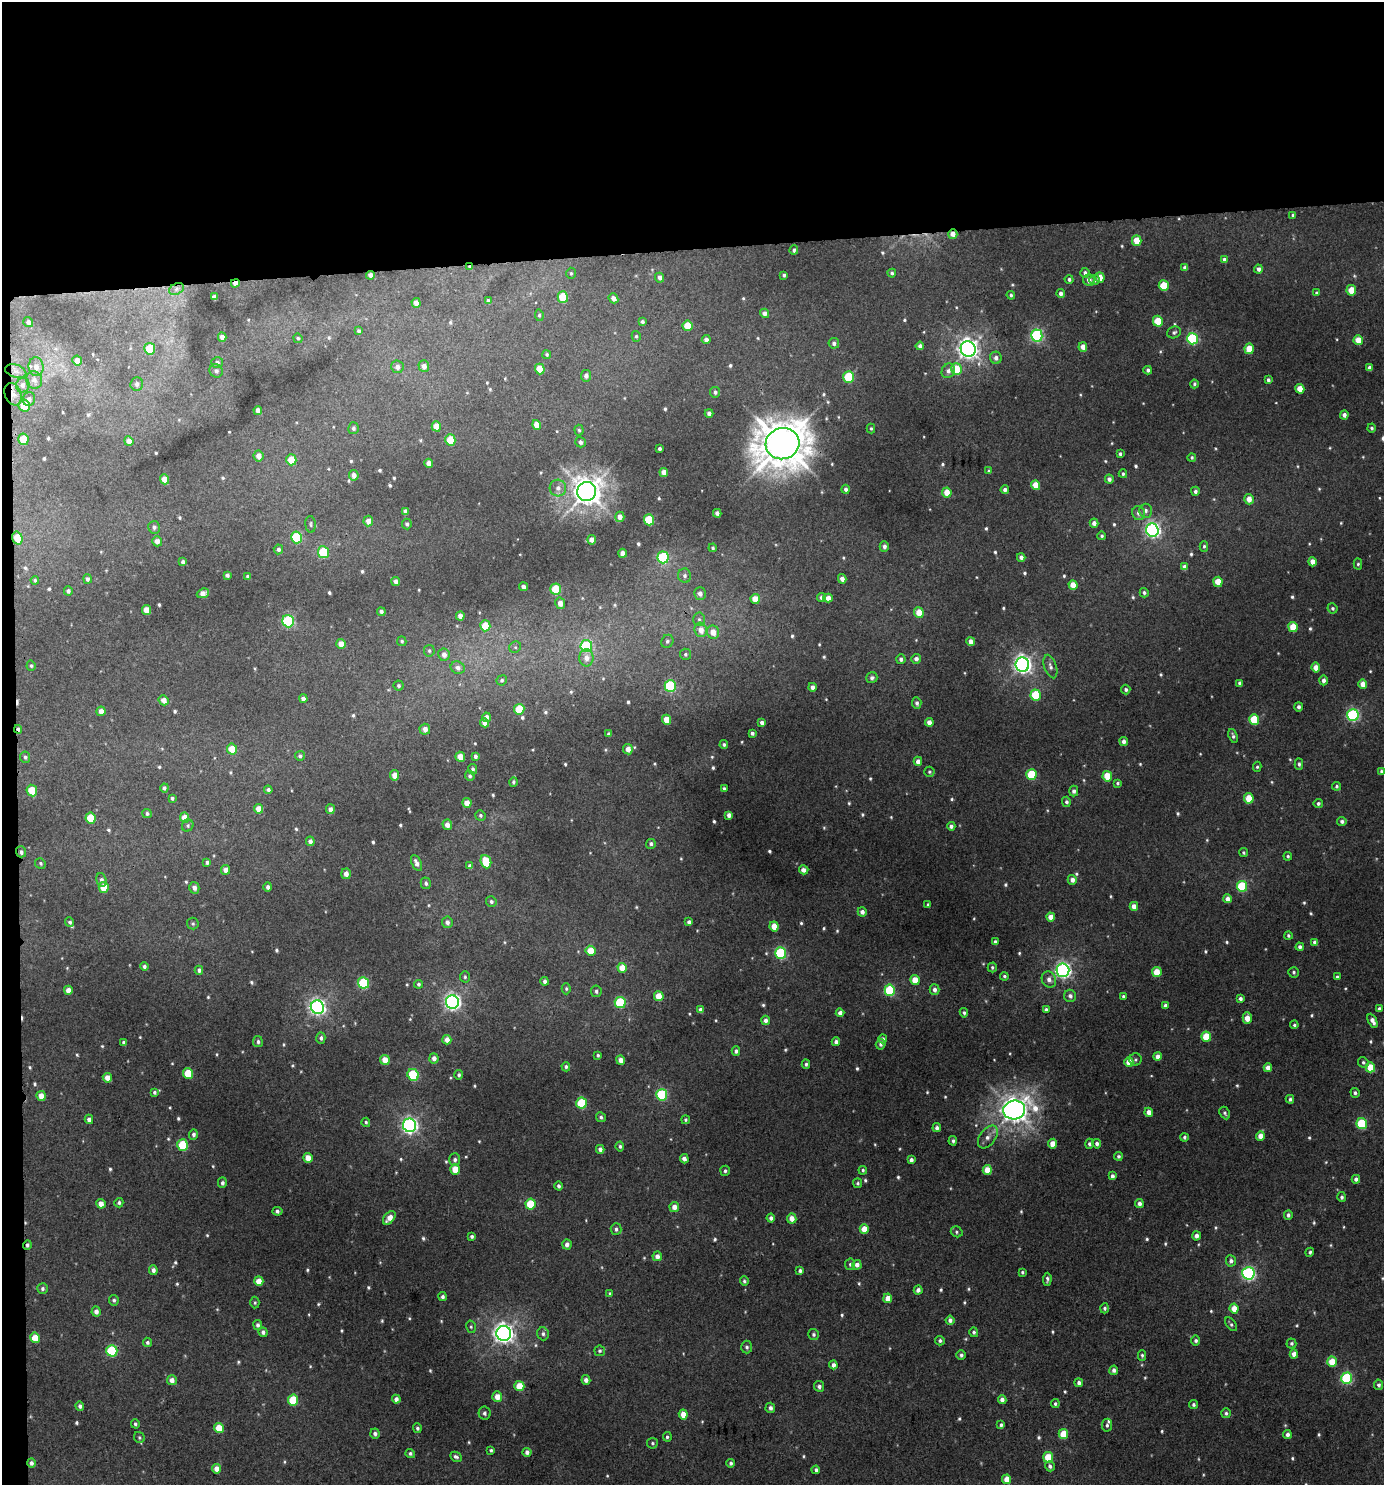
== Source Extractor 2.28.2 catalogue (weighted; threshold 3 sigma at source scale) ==
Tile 1 of 3 x 3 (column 1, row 1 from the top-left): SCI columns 7-1388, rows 2971-4453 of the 4199 x 4457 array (HDU 1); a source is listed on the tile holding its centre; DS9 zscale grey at full resolution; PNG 1386 x 1487 px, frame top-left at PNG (2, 2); each listed source drawn as its Kron ellipse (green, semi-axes under 4 px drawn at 4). Shown black and unused: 18% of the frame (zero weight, under 3 of 4 exposures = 1% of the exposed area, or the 3 px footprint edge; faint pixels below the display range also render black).
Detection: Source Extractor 2.28.2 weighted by HDU 2 'WHT'; one run over the whole footprint, this tile lists its part. Background 0.00977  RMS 0.0064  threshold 0.0286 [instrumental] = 3 sigma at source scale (4.5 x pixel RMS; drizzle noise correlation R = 1.50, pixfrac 1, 0.0396/0.0396 arcsec/px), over >= 5 px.
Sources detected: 746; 5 too faint to see at this stretch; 3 cosmic-ray / hot-pixel residue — neither listed nor drawn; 1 inside a brighter listed object's ellipse — not listed separately; of the other 737, all 500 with FLUX_AUTO >= 1.15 (the completeness limit of this list) listed and drawn (237 fainter detections not listed), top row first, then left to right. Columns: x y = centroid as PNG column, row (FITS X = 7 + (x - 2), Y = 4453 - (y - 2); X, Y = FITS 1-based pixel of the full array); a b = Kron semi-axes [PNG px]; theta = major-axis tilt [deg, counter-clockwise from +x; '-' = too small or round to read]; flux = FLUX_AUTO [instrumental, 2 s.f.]
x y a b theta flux
1293 215 4 4 - 1.2
953 234 4 4 - 5.1
1137 241 5 4 - 12
794 250 5 4 - 1.6
1224 260 4 4 - 2.4
470 267 4 3 - 1.5
1185 268 4 4 - 2.8
1258 269 4 4 - 2.9
571 273 5 4 - 1.2
892 273 4 4 - 1.5
1085 273 5 4 - 2.5
370 275 4 4 - 3.5
784 275 4 3 - 1.3
1100 277 5 4 - 7.8
660 278 5 4 - 2.9
1069 279 4 4 - 1.6
1089 280 6 5 - 3.9
1094 280 5 5 - 2.6
235 283 4 4 - 4.7
1164 286 5 5 - 20
176 289 8 5 28 1.8
1351 290 5 5 - 14
1061 293 4 4 - 2.6
1316 293 4 3 - 1.4
1011 295 4 3 - 1.3
214 297 4 4 - 3
563 297 6 5 - 31
613 298 5 4 - 3.3
488 301 4 3 - 1.8
416 303 5 4 - 4.7
764 313 5 4 - 3.2
539 315 6 4 -83 1.2
1158 321 5 5 - 18
28 322 5 5 - 2.2
642 322 4 3 - 1.6
688 326 5 5 - 15
359 331 4 3 - 1.5
1174 332 7 5 20 1.7
636 336 5 4 - 1.2
1037 336 6 5 - 110
222 337 4 4 - 3.3
298 338 4 4 - 1.2
1192 339 6 5 - 72
706 340 4 4 - 2.8
1358 340 5 4 - 11
834 343 5 5 - 2.2
920 346 4 4 - 2.3
1083 347 5 4 - 6.5
150 349 6 5 - 22
968 349 8 7 - 410
1249 349 5 4 - 14
547 355 4 4 - 1.2
996 358 6 6 - 2.9
77 361 5 4 - 5.3
217 362 6 5 - 1.9
424 366 5 5 - 4
36 367 9 7 -83 5.4
397 367 6 6 - 3
1369 368 4 3 - 2
540 369 5 5 - 12
956 369 6 5 - 21
1148 370 4 4 - 1.8
16 371 11 6 -17 3.4
216 371 7 6 - 2.3
948 371 7 6 - 3.1
586 376 6 5 - 2.9
849 377 6 5 - 34
34 380 9 8 - 3.5
1268 380 4 3 - 1.7
137 384 7 6 - 2.4
1194 384 4 4 - 1.3
23 385 7 6 - 3
1300 389 5 4 - 10
715 392 5 5 - 1.7
13 394 11 8 -69 5.6
29 399 7 6 - 2.6
24 405 6 5 - 13
258 410 4 4 - 3.9
709 413 4 4 - 2.8
1344 415 4 4 - 3.4
537 425 5 4 - 7.3
436 426 5 4 - 8.2
353 428 6 5 - 1.6
871 428 5 4 - 1.2
1372 428 4 4 - 1.4
579 430 5 4 - 1.1
23 439 6 5 - 16
450 440 6 5 - 19
129 441 5 4 - 5.3
580 442 5 5 - 2.1
782 444 17 15 15 2300
660 449 3 3 - 1.4
1120 454 3 3 - 1.4
259 456 5 5 - 4.3
1192 457 4 4 - 1.2
291 460 5 5 - 13
429 463 4 4 - 4.1
989 471 4 3 - 1.2
664 472 4 4 - 5.8
1123 474 4 3 - 1.3
354 475 5 4 - 3.9
164 479 5 4 - 7.3
1109 479 4 4 - 2.6
1036 485 5 4 - 11
558 488 8 8 - 3.8
846 489 4 4 - 2.3
1005 490 4 4 - 2.7
1195 491 4 4 - 2.2
586 492 9 9 - 910
947 492 5 4 - 10
1249 499 5 5 - 6.5
405 511 4 4 - 2.3
1145 511 7 6 - 2.6
717 513 4 4 - 2.9
1139 513 7 6 - 3.3
620 517 5 4 - 5.2
649 520 5 5 - 30
368 521 5 5 - 5.2
1094 523 4 4 - 3.6
311 524 8 5 -85 1.4
407 524 5 5 - 1.8
154 527 6 6 - 1.9
1152 530 7 6 - 200
1102 536 4 4 - 1.3
297 537 6 5 - 49
17 538 6 5 - 11
592 540 4 4 - 5.5
157 541 5 5 - 4.3
884 546 5 4 - 2.8
1204 546 5 4 - 1.2
713 548 4 3 - 1.2
278 549 5 5 - 2.2
323 552 6 5 - 37
622 553 4 4 - 4.8
663 557 6 5 - 63
1021 557 4 4 - 3.1
183 562 4 4 - 2.2
1313 562 4 4 - 6.8
1358 564 5 4 - 1.2
1184 567 4 4 - 3.5
227 575 4 4 - 2
685 576 7 6 - 2.3
248 577 4 3 - 1.7
87 579 5 4 - 2
842 579 4 4 - 4.4
35 580 4 3 - 1.2
396 581 4 4 - 2.9
1218 582 5 4 - 11
1073 585 5 4 - 9.1
524 587 4 4 - 3.5
556 589 5 5 - 25
68 591 4 4 - 2.1
203 593 6 4 22 5.4
1144 593 5 4 - 1.5
700 594 6 6 - 3.4
821 597 4 4 - 2.9
828 598 4 4 - 5.3
755 599 5 4 - 10
560 603 6 5 - 5.4
1333 608 5 5 - 1.5
147 610 5 4 - 9.7
381 612 4 4 - 2
919 613 5 4 - 11
460 616 4 4 - 4
699 619 7 5 -87 1.6
288 621 6 5 - 93
485 626 5 5 - 14
1293 627 5 4 - 15
701 630 7 6 - 6.4
713 632 7 6 - 7.2
402 641 5 4 - 1.2
667 641 7 6 - 1.7
971 641 4 4 - 4
341 644 5 4 - 5.9
586 646 6 5 - 66
515 647 6 5 - 1.4
429 651 6 5 - 1.3
685 654 5 5 - 1.6
444 655 6 5 - 4
586 658 8 7 - 5.6
901 659 5 4 - 2.5
916 659 5 5 - 2.8
1022 665 7 7 - 310
31 666 5 4 - 1.2
1050 666 12 6 -72 2.8
458 668 7 6 - 3
1316 668 5 4 - 7
872 678 5 5 - 2.1
502 680 5 5 - 1.4
1323 680 5 4 - 2.8
1240 683 4 3 - 1.9
1363 684 4 4 - 7
398 686 5 5 - 1.4
670 686 6 5 - 60
812 687 4 4 - 3.1
1126 690 5 4 - 1.8
1036 695 5 5 - 33
303 698 4 4 - 2.7
164 700 5 4 - 5.2
917 703 6 4 -85 2
1299 707 4 4 - 1.9
519 709 5 5 - 22
101 711 4 4 - 4.2
1353 715 6 5 - 110
486 717 5 4 - 3.2
667 720 5 4 - 11
1254 720 5 5 - 29
929 722 4 4 - 4.4
485 723 4 4 - 5.2
762 723 4 4 - 2.8
18 729 4 3 - 2
425 729 5 5 - 4.3
752 733 4 3 - 1.9
609 734 4 4 - 2.2
1233 736 7 4 -71 1.7
1124 741 4 4 - 2.9
724 745 4 4 - 1.4
232 749 5 5 - 14
628 749 5 4 - 5.8
300 756 5 5 - 1.6
475 756 4 4 - 2.1
25 757 5 5 - 1.5
460 757 5 4 - 8.3
918 761 4 4 - 3.4
1299 764 5 4 - 1.4
1257 767 5 4 - 1.2
473 769 5 4 - 1.7
1381 771 4 4 - 1.3
929 772 5 5 - 1.1
395 775 5 4 - 7.7
1031 775 5 5 - 31
470 776 5 5 - 1.6
1107 776 5 5 - 15
513 782 5 4 - 1.3
1118 783 4 4 - 1.2
1336 786 4 4 - 1.3
164 788 4 4 - 1.7
724 789 4 3 - 1.6
32 790 6 5 - 17
268 790 4 4 - 1.9
1074 791 5 4 - 2.5
172 798 3 3 - 1.4
1249 798 5 4 - 16
1066 802 5 4 - 1.8
467 803 5 4 - 7.6
1318 803 4 4 - 1.8
258 809 5 4 - 6.3
330 809 5 4 - 3.5
147 814 5 4 - 1.6
480 815 5 5 - 1.4
729 815 4 4 - 3.1
91 818 5 5 - 17
184 818 5 4 - 7
1342 821 4 4 - 2.2
188 825 6 5 - 1.4
447 825 5 4 - 4
951 826 4 4 - 2.6
310 841 5 4 - 2.8
651 844 5 5 - 1.9
21 852 5 5 - 2.1
1243 852 4 4 - 1.2
1288 856 4 4 - 1.2
207 862 4 4 - 1.7
486 862 7 5 -70 24
40 863 5 5 - 1.2
416 863 9 4 -65 3.6
470 866 4 4 - 2.8
225 870 5 4 - 4.3
804 870 5 4 - 3.8
346 874 5 5 - 4
101 880 7 5 -73 2
1072 880 5 4 - 4
426 883 6 5 - 2
1242 886 5 5 - 41
104 887 5 5 - 14
268 887 4 4 - 2.3
194 888 6 5 - 3.1
1227 899 4 4 - 4
491 902 5 5 - 1.8
928 905 3 3 - 1.2
1134 906 4 4 - 6.3
862 912 5 4 - 3.6
1051 917 4 4 - 7.6
70 922 5 4 - 1.6
447 922 6 5 - 3
689 922 4 4 - 2.5
193 924 6 6 - 1.3
774 926 5 4 - 9.1
1288 935 4 4 - 1.3
995 942 4 3 - 1.6
1315 942 4 4 - 2.9
1300 947 4 4 - 2.5
590 951 5 5 - 13
781 953 6 5 - 75
144 967 4 4 - 2
992 967 5 4 - 1.2
622 968 5 4 - 10
199 970 4 4 - 1.9
1063 970 7 6 - 210
1157 972 5 5 - 13
1294 972 5 5 - 1.2
1004 976 4 4 - 1.3
465 977 5 5 - 1.2
1337 977 4 3 - 1.1
1049 979 8 7 - 4
915 980 5 4 - 12
545 981 4 4 - 2.2
363 983 6 5 - 51
418 984 4 4 - 1.4
566 989 5 4 - 1.2
68 990 4 4 - 5
890 990 5 5 - 61
934 990 5 5 - 3.2
596 991 6 5 - 1.9
659 996 5 4 - 12
1070 996 6 6 - 2.7
1123 996 4 3 - 1.4
1240 999 4 4 - 2.5
452 1002 7 6 - 240
620 1002 5 5 - 46
1165 1005 4 4 - 2.4
317 1007 7 6 - 240
1379 1009 4 3 - 2
701 1010 4 4 - 3.3
1046 1010 4 4 - 1.9
840 1013 4 4 - 3.7
964 1013 5 4 - 1.3
1247 1018 5 4 - 8.2
765 1020 5 4 - 3.2
1372 1021 7 4 -63 4.2
1294 1025 4 3 - 1.3
1206 1037 5 5 - 20
321 1038 6 4 -86 1.7
883 1039 4 4 - 1.7
447 1040 4 4 - 5
124 1042 4 4 - 2.1
258 1042 5 5 - 1.9
836 1042 4 4 - 3.2
881 1044 5 5 - 1.9
736 1051 5 4 - 2.2
598 1055 4 4 - 1.3
1157 1056 4 4 - 4.4
434 1058 5 4 - 4
1135 1059 6 6 - 1.3
385 1060 5 4 - 9.7
621 1060 4 4 - 5.4
1129 1062 5 4 - 8.3
1363 1062 6 5 - 1.6
806 1064 4 4 - 1.5
566 1067 5 4 - 1.7
1370 1067 5 4 - 18
1268 1068 4 4 - 5.4
188 1073 5 5 - 22
413 1075 6 5 - 50
459 1075 5 4 - 1.6
107 1078 5 4 - 6.1
154 1092 4 4 - 1.5
1355 1093 5 4 - 1.6
662 1095 5 5 - 62
41 1096 5 4 - 7
1290 1099 4 4 - 1.7
582 1103 5 5 - 38
1014 1110 11 9 5 720
1149 1112 4 4 - 5.4
1225 1113 6 5 - 1.4
601 1117 5 4 - 1.7
89 1119 4 4 - 3.3
685 1120 4 4 - 1.2
366 1122 4 4 - 1.2
1362 1124 5 5 - 39
409 1125 7 6 - 220
937 1128 4 3 - 2.4
193 1134 5 4 - 2
1260 1136 5 4 - 6.6
988 1137 13 8 53 4.7
1184 1137 4 3 - 1.7
953 1141 5 4 - 1.6
1053 1144 5 4 - 7.5
1089 1144 5 4 - 1.7
1097 1144 5 4 - 2.5
183 1145 6 5 - 40
620 1146 5 4 - 1.5
600 1149 4 4 - 3.4
1118 1156 4 4 - 1.4
308 1158 5 4 - 8.2
684 1159 5 4 - 2.8
455 1160 6 5 - 2.2
911 1160 4 4 - 2.8
455 1170 5 4 - 14
863 1170 4 3 - 1.2
987 1170 5 4 - 13
725 1171 5 4 - 1.6
1112 1176 4 4 - 2.5
1356 1179 4 4 - 2.6
222 1183 5 4 - 2
858 1183 5 4 - 1.2
559 1186 4 4 - 1.9
1342 1197 5 4 - 1.6
119 1203 5 4 - 1.4
101 1204 5 4 - 5.9
531 1204 5 5 - 27
1139 1204 4 4 - 3.3
674 1207 5 4 - 5.5
277 1211 5 4 - 2.2
1288 1215 5 4 - 1.9
389 1218 8 5 50 6.2
771 1218 4 4 - 2.4
792 1218 5 4 - 7.2
616 1229 6 5 - 1.8
864 1229 4 4 - 11
957 1232 6 5 - 1.3
472 1236 3 3 - 1.6
1196 1236 4 4 - 3.9
567 1244 5 4 - 3.5
27 1245 5 4 - 2
1310 1252 4 4 - 1.3
657 1256 5 4 - 4
1231 1261 5 5 - 2.6
850 1264 6 5 - 1.4
857 1265 4 4 - 4
153 1270 5 4 - 2.7
800 1271 4 4 - 1.9
1022 1272 4 3 - 1.2
1248 1273 6 6 - 130
1047 1279 6 3 87 1.6
259 1281 5 4 - 8.8
744 1281 5 4 - 1.4
42 1289 5 5 - 1.9
918 1290 4 4 - 3
610 1294 4 4 - 1.3
443 1297 4 4 - 1.9
888 1298 5 4 - 8.1
114 1300 5 5 - 1.5
255 1303 6 4 88 1.2
1105 1308 5 4 - 1.7
1234 1308 5 4 - 9.7
96 1311 5 4 - 3.6
950 1320 5 4 - 3
1231 1324 8 4 -55 1.5
258 1325 5 4 - 2.1
471 1327 6 5 - 1.2
263 1332 5 4 - 2.6
974 1332 5 4 - 1.6
504 1333 7 7 - 410
543 1334 6 5 - 1.9
814 1334 5 5 - 1.5
35 1338 5 5 - 14
940 1341 5 4 - 1.5
1196 1341 5 4 - 1.8
147 1342 5 4 - 1.7
1291 1343 5 5 - 1.9
747 1347 6 5 - 1.6
112 1351 6 5 - 57
600 1351 5 5 - 1.4
1294 1354 4 4 - 5.3
961 1355 5 5 - 2
1142 1355 5 4 - 1.2
1332 1362 5 5 - 16
833 1365 4 4 - 3.6
1114 1370 4 4 - 2.5
1347 1378 5 5 - 67
172 1380 5 5 - 4.7
586 1380 5 4 - 3.5
1079 1383 4 4 - 2.4
1379 1385 5 4 - 2.1
519 1386 5 5 - 15
819 1386 5 5 - 2.5
497 1397 5 5 - 8.2
396 1399 4 4 - 3.5
293 1400 5 5 - 29
1002 1400 4 4 - 3.7
1055 1404 4 4 - 1.3
1193 1405 4 4 - 1.5
80 1406 4 4 - 2.2
770 1408 5 5 - 2.6
485 1413 6 6 - 1.8
1226 1413 5 4 - 1.4
683 1414 5 4 - 8.5
135 1424 4 4 - 1.4
1001 1425 4 3 - 1.6
1107 1425 6 5 - 1.6
219 1428 5 5 - 18
417 1428 5 4 - 1.5
375 1434 5 4 - 2.4
1063 1434 5 4 - 17
1287 1434 4 4 - 2.6
139 1437 6 5 - 1.2
667 1437 5 4 - 1.3
652 1443 5 5 - 1.2
491 1450 4 3 - 1.4
527 1452 4 4 - 3.1
410 1453 5 4 - 1.6
456 1457 6 4 -26 1.9
1048 1457 5 5 - 22
31 1463 4 4 - 2.4
731 1463 4 4 - 1.8
1050 1466 5 4 - 2.2
217 1469 5 4 - 5.8
816 1470 4 4 - 2
1007 1479 5 4 - 10
Overlapping masked pixels (flux is a lower limit): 11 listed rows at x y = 953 234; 470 267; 370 275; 235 283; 13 394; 782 444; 17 538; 18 729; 21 852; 27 1245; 31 1463